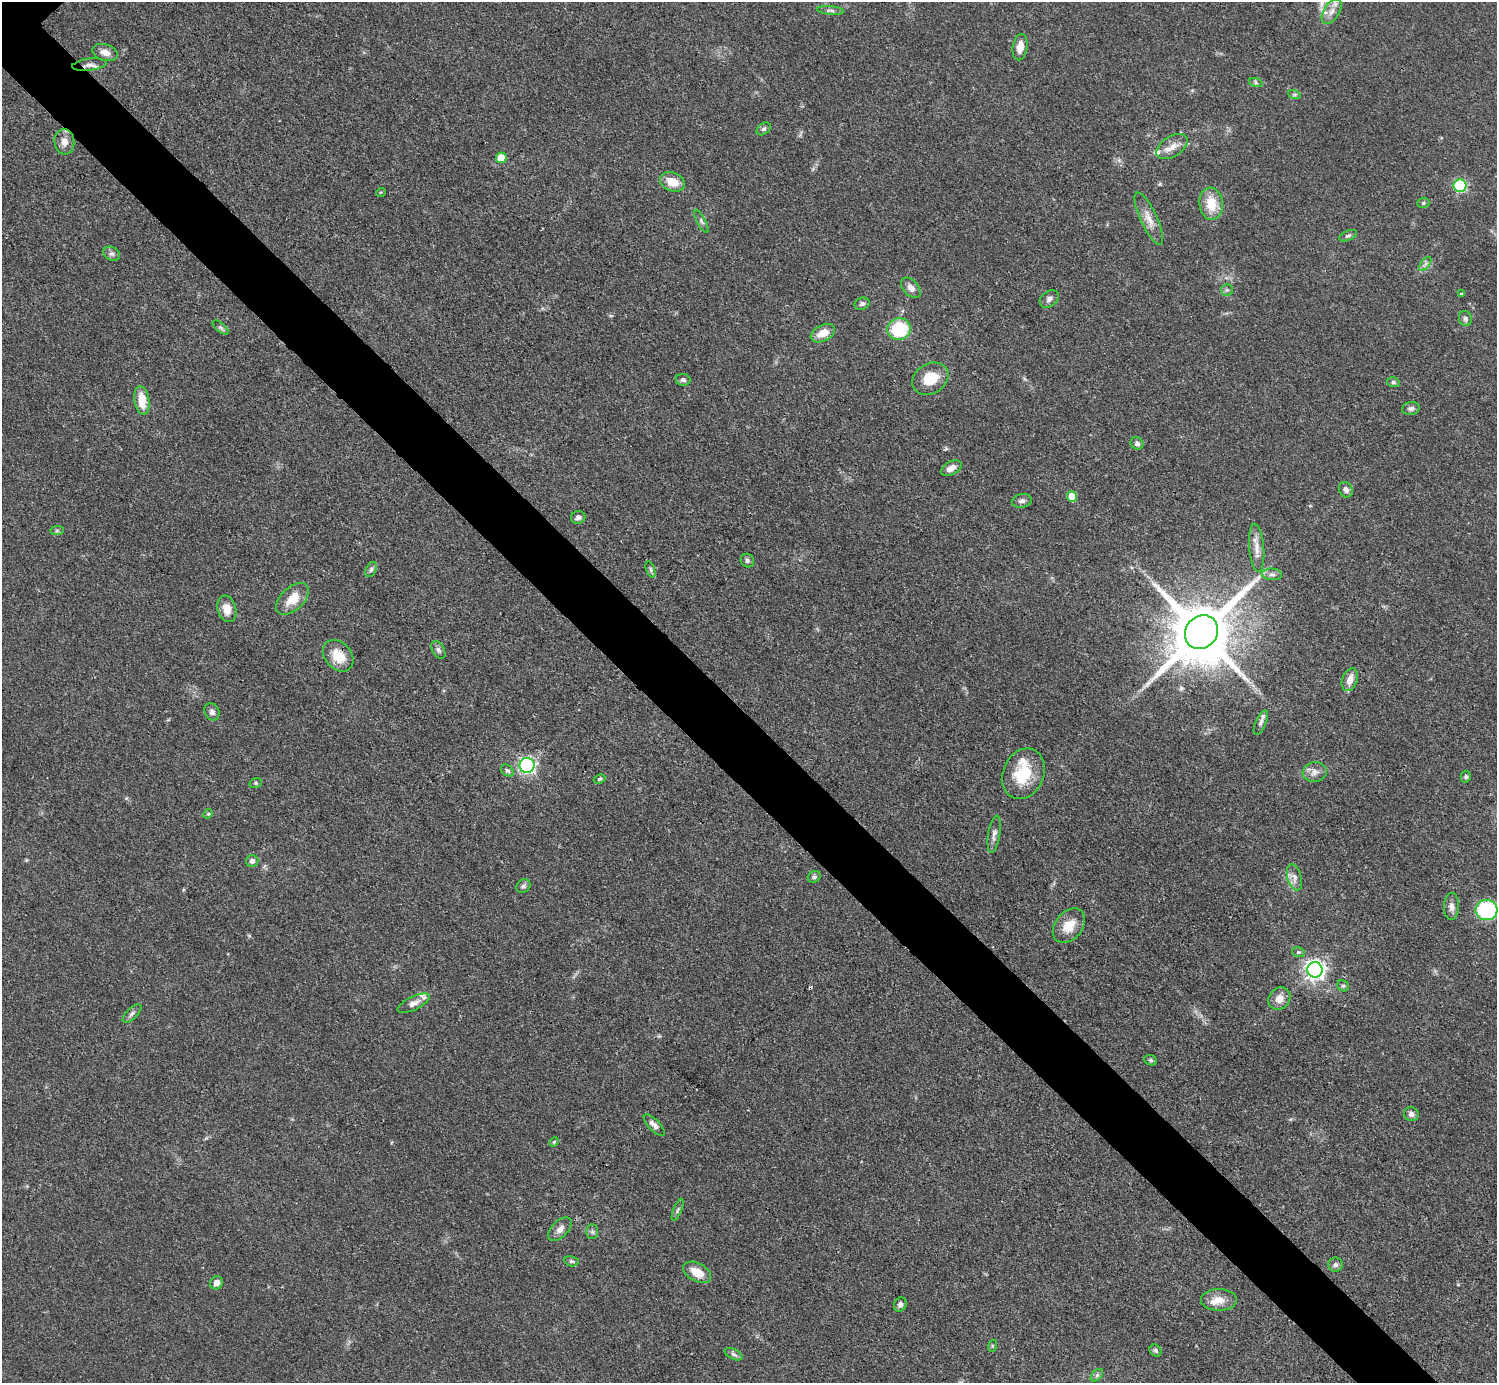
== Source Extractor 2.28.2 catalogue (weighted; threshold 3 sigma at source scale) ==
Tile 6 of 4 x 4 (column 2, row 2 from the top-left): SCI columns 1495-2989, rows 3061-4441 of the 5980 x 5979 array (HDU 1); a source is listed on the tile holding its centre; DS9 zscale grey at full resolution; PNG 1499 x 1385 px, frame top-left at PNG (2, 2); each listed source drawn as its Kron ellipse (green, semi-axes under 4 px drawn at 4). Shown black and unused: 5% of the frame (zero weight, under 3 of 4 exposures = <1% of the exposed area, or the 3 px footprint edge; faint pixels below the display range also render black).
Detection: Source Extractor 2.28.2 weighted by HDU 2 'WHT'; one run over the whole footprint, this tile lists its part. Background 0.049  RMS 0.0048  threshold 0.0217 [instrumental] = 3 sigma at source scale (4.5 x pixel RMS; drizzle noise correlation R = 1.50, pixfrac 1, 0.05/0.05 arcsec/px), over >= 5 px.
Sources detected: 99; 1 cosmic-ray / hot-pixel residue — neither listed nor drawn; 4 inside a brighter listed object's ellipse — not listed separately; the other 94 listed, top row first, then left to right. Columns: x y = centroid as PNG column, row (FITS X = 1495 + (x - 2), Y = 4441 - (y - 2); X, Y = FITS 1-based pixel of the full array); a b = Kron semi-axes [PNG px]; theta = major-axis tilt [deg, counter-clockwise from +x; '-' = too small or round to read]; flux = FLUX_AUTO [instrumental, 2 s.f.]
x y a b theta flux
831 10 13 4 -5 1.3
1332 11 14 7 58 4
1020 47 13 7 79 4.4
105 52 13 8 -18 3.7
89 65 17 6 7 2.5
1256 83 7 4 -18 0.92
1294 94 6 4 -19 0.79
764 129 8 5 38 1.1
64 142 13 10 -84 4
1172 147 17 10 32 5.1
501 158 5 5 - 10
672 182 13 9 -18 7.7
1460 186 6 6 - 49
381 192 5 3 - 0.4
1423 203 6 5 - 0.74
1211 204 16 11 -83 10
1149 219 28 8 -65 5.8
701 221 13 4 -62 1.3
1348 236 9 4 22 1.1
112 254 9 6 -28 1.6
1425 264 8 4 53 1.4
911 288 12 7 -49 3.2
1227 290 6 6 - 1
1461 294 4 3 - 0.64
1049 299 10 7 37 1.9
862 304 7 6 - 1.4
1465 319 7 6 - 1.3
221 327 9 4 -39 1
899 329 12 11 - 25
823 333 13 8 27 6.4
930 379 19 15 31 12
683 380 7 6 - 1.4
1393 382 6 5 - 0.95
142 400 14 7 -81 9.5
1411 408 9 6 12 1.6
1137 443 7 6 - 1.5
951 468 11 6 29 3.1
1346 490 8 6 -59 2
1072 496 5 5 - 8.2
1022 501 10 7 10 1.7
578 517 7 6 - 1.8
57 530 7 4 1 0.85
1257 548 24 7 -85 4.6
747 561 7 6 - 1.2
371 570 8 5 63 1.2
651 570 8 3 -71 0.96
1272 574 10 5 -4 1.9
292 599 20 11 43 8.7
227 609 13 9 -73 5.7
1201 632 18 15 48 4300
438 650 10 6 -61 1.4
338 656 17 13 -48 10
1350 680 12 7 69 4.5
212 712 9 7 -67 1.8
1261 723 13 5 66 1.8
527 765 7 7 - 110
507 771 7 5 -37 1.1
1315 772 12 10 8 3.1
1023 774 26 20 66 19
1466 777 6 5 - 0.92
600 779 6 4 26 0.77
256 783 6 5 - 0.77
208 814 5 4 - 0.53
994 834 19 6 81 2.4
252 861 6 6 - 2
814 877 7 5 24 1.1
1294 877 13 7 -75 2.8
523 886 8 6 30 1.2
1451 906 13 7 88 2.7
1486 910 11 10 - 40
1069 926 19 13 51 8.2
1298 952 6 5 - 1.1
1315 970 7 7 - 250
1343 986 6 5 - 0.79
1279 999 12 10 44 4.4
414 1003 17 6 26 3.2
132 1014 12 5 44 1.5
1151 1060 6 5 - 0.86
1411 1114 7 7 - 1.9
654 1125 14 5 -46 2.7
554 1142 5 4 - 0.58
678 1210 11 4 67 1.1
560 1229 14 8 46 3.1
592 1232 7 6 - 1.3
571 1261 7 5 -14 0.93
1336 1265 7 7 - 1.4
697 1272 15 9 -29 7.6
216 1283 7 6 - 3
1219 1300 18 11 0 5.9
900 1304 7 6 - 1.5
992 1346 6 4 72 0.6
1156 1350 7 5 -47 1.1
733 1354 9 5 -27 1.3
1097 1375 7 4 45 1.1
Overlapping masked pixels (flux is a lower limit): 2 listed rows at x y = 89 65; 338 656
Isophote crosses this tile's border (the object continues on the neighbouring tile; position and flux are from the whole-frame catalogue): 1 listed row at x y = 1332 11